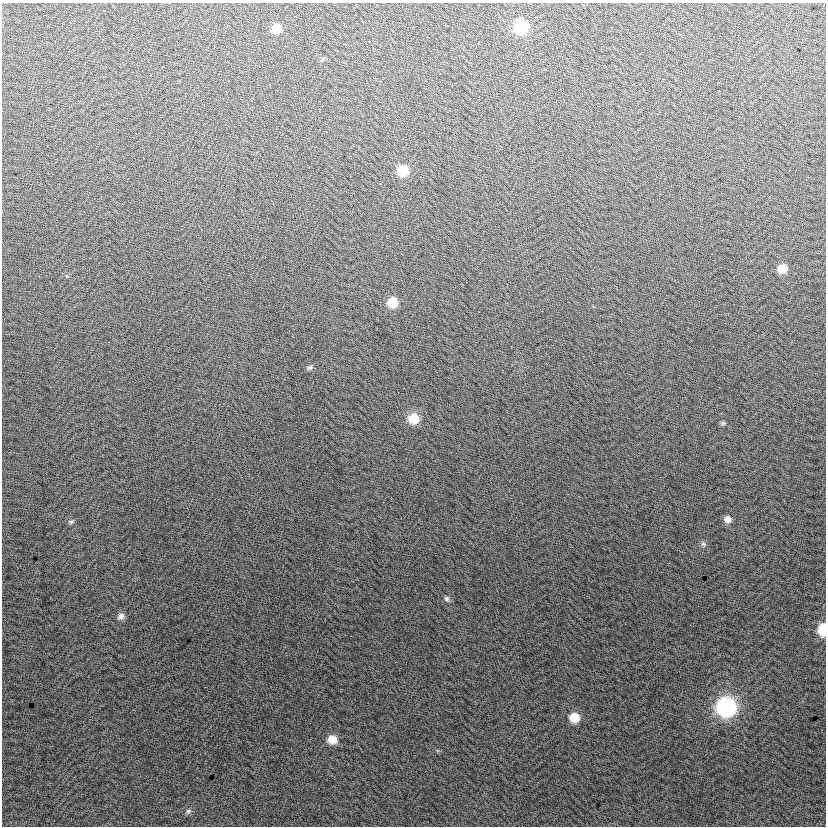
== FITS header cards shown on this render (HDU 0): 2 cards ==
NAXIS1  =                  824
NAXIS2  =                  824

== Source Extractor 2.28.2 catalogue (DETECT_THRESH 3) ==
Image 824 x 824 px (HDU 0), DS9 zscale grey, 1 PNG px = 1 image px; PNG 828 x 828 px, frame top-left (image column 1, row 824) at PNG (2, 3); no overlay
Background 1.89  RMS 13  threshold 40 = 3 sigma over >= 5 px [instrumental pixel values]
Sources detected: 18; all 18 listed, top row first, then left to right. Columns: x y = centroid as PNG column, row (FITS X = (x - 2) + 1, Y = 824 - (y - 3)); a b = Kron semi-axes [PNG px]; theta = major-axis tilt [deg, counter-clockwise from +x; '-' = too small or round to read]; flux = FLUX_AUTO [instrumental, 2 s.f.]
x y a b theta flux
520 27 9 9 - 60000
276 28 8 8 - 13000
402 171 9 9 - 26000
782 269 8 8 - 13000
392 303 9 9 - 20000
310 367 7 5 41 2000
413 419 10 10 - 19000
723 423 7 6 - 1400
727 519 8 8 - 5200
71 522 9 5 6 2000
703 544 8 6 -39 2400
447 599 8 6 -65 2400
121 616 10 8 37 4100
823 630 9 6 88 39000
726 707 10 10 - 280000
574 718 9 8 - 19000
332 740 10 9 - 13000
188 811 7 6 - 2400
At the frame edge (FLAGS 8, measured only in part): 1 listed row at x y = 823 630